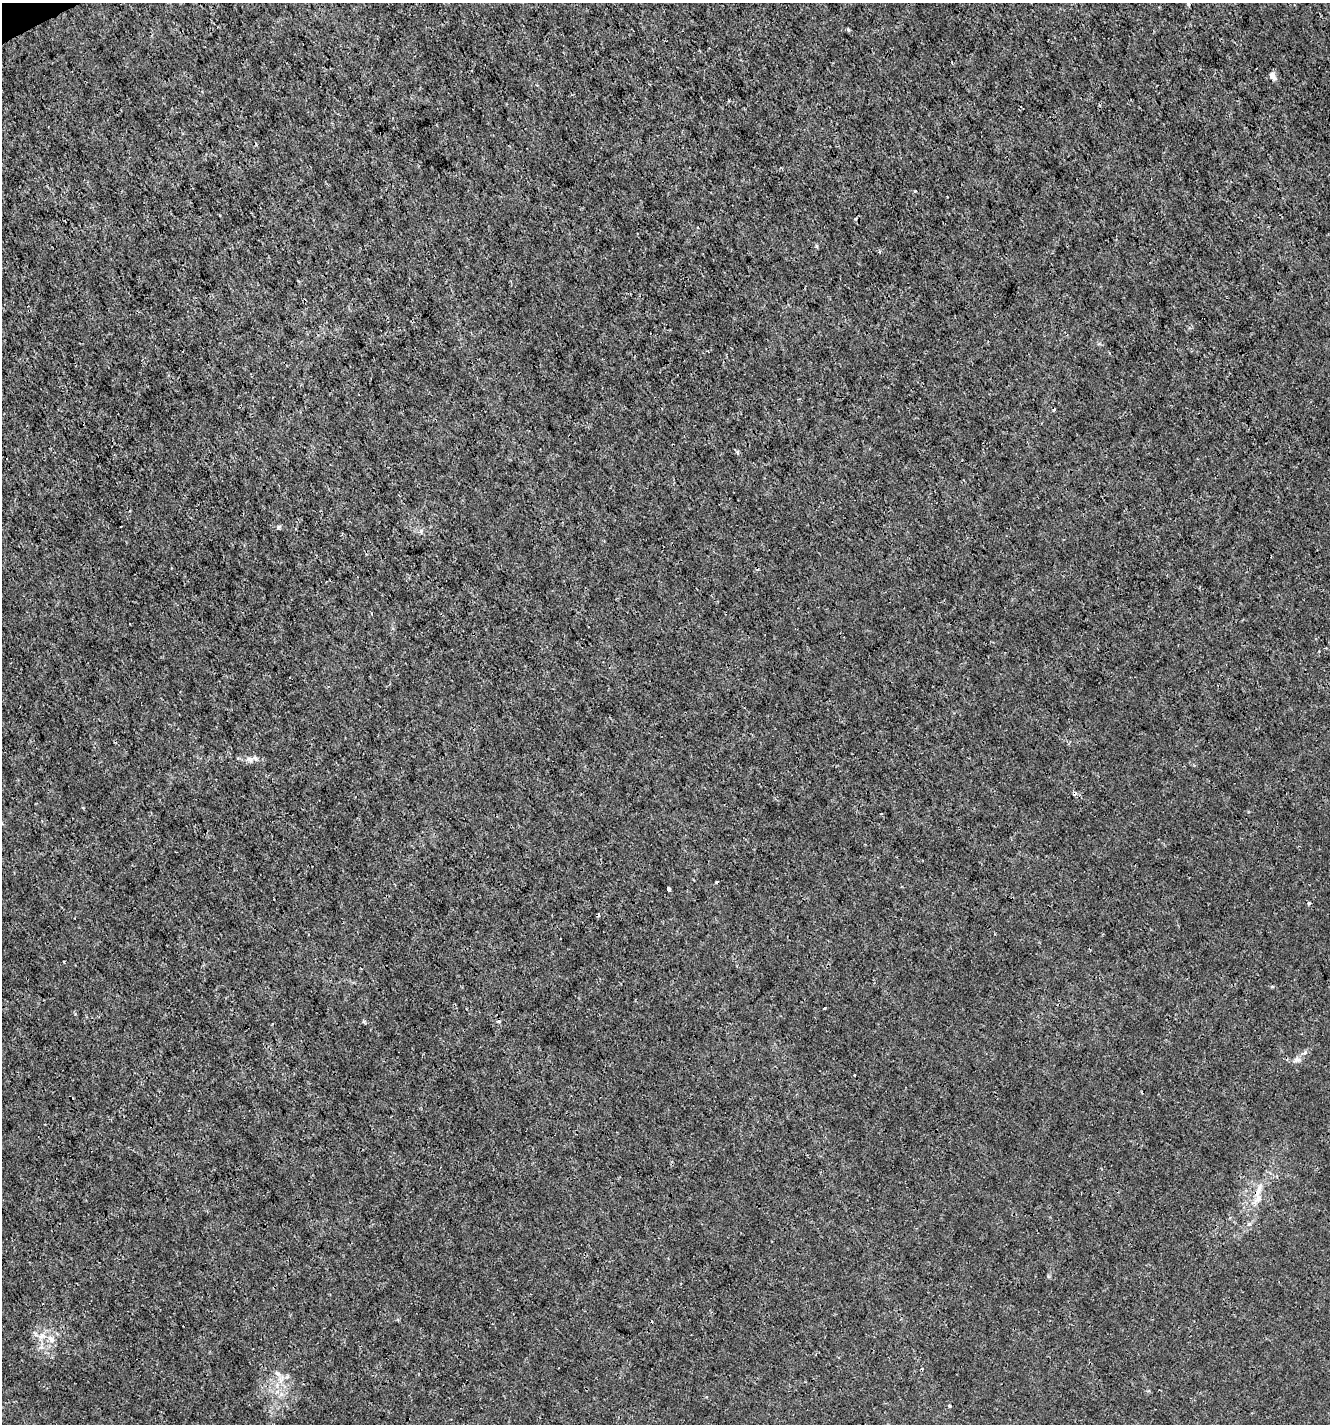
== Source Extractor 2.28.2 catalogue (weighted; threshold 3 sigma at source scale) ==
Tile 11 of 4 x 4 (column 3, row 3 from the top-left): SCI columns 2752-4079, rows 1426-2847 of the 5560 x 5690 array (HDU 1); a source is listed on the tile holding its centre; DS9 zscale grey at full resolution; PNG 1332 x 1426 px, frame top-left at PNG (2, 3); no overlay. Shown black and unused: <1% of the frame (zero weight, under 3 of 4 exposures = <1% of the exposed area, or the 3 px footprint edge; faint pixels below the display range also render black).
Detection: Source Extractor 2.28.2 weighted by HDU 2 'WHT'; one run over the whole footprint, this tile lists its part. Background 1.03e-04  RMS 9.4e-04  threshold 0.00422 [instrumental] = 3 sigma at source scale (4.5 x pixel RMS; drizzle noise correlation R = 1.50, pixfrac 1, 0.0396/0.0396 arcsec/px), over >= 5 px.
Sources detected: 24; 6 cosmic-ray / hot-pixel residue — not listed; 1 inside a brighter listed object's ellipse — not listed separately; the other 17 listed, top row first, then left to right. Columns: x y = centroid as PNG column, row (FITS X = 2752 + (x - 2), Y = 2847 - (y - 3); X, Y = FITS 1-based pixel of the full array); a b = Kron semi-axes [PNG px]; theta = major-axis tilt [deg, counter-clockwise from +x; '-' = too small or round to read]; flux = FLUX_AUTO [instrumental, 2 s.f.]
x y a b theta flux
1188 4 5 5 - 0.12
848 30 5 4 - 0.11
1272 76 10 7 -61 0.46
915 191 3 3 - 0.093
737 452 5 4 - 0.2
278 527 6 4 70 0.12
421 531 6 5 - 0.17
255 758 7 4 -45 0.2
669 890 4 3 - 0.25
1309 903 4 4 - 0.16
825 1008 2 2 - 0.09
364 1021 5 4 - 0.16
1297 1060 12 6 18 0.4
1258 1198 15 9 60 0.93
42 1336 11 9 17 0.75
277 1373 9 7 -44 0.39
949 1406 3 3 - 0.19
Overlapping masked pixels (flux is a lower limit): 2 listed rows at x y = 1297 1060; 1258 1198